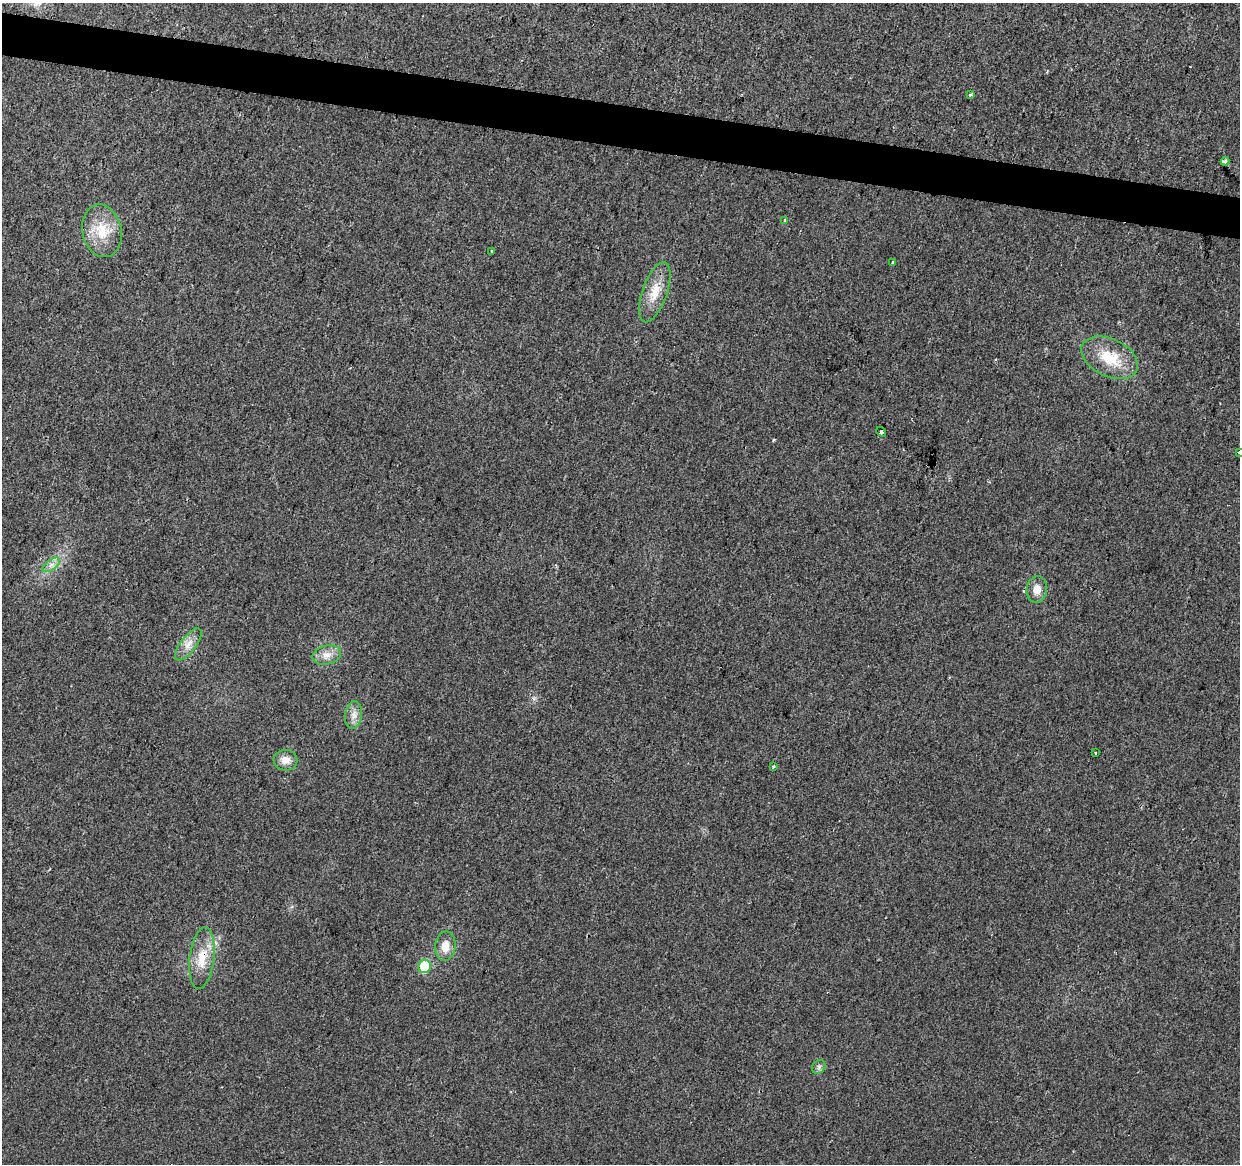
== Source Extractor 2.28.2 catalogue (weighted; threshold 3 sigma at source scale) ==
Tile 11 of 4 x 4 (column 3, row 3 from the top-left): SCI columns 2487-3724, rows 1448-2609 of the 4961 x 5162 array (HDU 1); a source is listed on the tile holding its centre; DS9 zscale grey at full resolution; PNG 1242 x 1166 px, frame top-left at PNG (2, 3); each listed source drawn as its Kron ellipse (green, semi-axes under 4 px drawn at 4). Shown black and unused: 4% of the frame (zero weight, under 2 of 3 exposures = <1% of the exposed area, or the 3 px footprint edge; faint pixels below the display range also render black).
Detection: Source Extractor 2.28.2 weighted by HDU 2 'WHT'; one run over the whole footprint, this tile lists its part. Background 0.0101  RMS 0.0057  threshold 0.0259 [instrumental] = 3 sigma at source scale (4.5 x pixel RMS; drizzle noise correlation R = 1.50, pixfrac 1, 0.0396/0.0396 arcsec/px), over >= 5 px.
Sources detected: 23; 1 cosmic-ray / hot-pixel residue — neither listed nor drawn; the other 22 listed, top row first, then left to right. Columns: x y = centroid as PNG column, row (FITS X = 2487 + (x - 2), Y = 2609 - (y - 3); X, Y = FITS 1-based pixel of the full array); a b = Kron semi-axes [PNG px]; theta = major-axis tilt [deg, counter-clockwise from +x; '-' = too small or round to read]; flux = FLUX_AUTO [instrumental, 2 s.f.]
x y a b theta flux
971 95 3 3 - 1.1
1225 161 4 3 - 2.2
785 220 4 3 - 1.7
102 231 26 19 -77 17
492 251 3 3 - 0.59
892 263 4 3 - 1.6
655 292 31 12 71 12
1110 358 30 18 -26 20
881 432 5 4 - 3.9
1239 452 3 3 - 0.94
51 565 10 5 35 2.7
1037 589 13 10 82 5.9
188 644 19 8 53 5.6
327 655 14 9 13 5
354 715 14 8 82 4.2
1095 753 3 3 - 1.2
286 760 12 10 -6 5.2
773 767 4 3 - 0.88
445 946 15 10 83 7.1
202 958 31 12 83 14
425 966 6 6 - 25
819 1067 7 6 - 1.5
Overlapping masked pixels (flux is a lower limit): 1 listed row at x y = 202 958
Isophote crosses this tile's border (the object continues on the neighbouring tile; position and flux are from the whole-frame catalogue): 1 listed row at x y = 1239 452